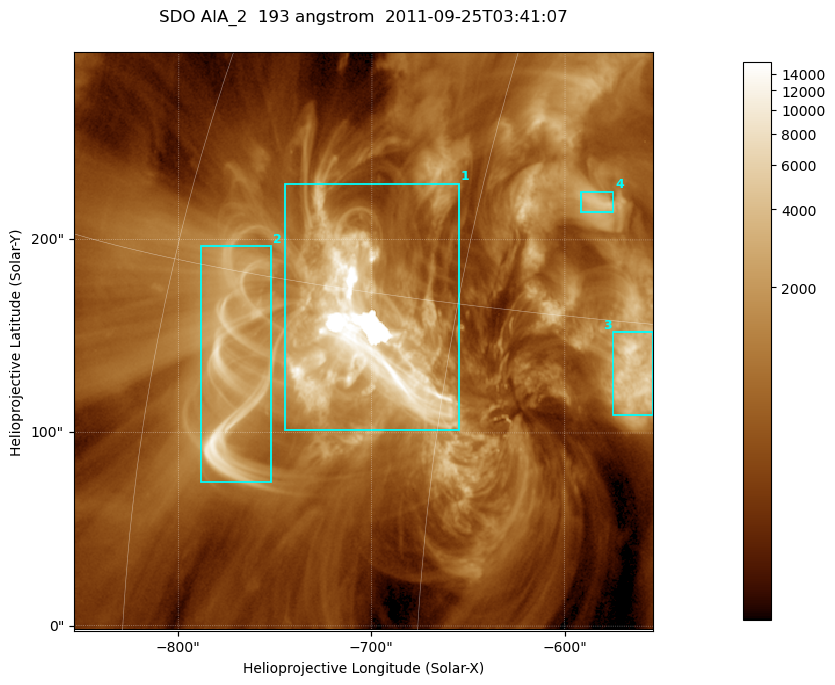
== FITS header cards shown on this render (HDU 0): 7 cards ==
TELESCOP= 'SDO     '           /
INSTRUME= 'AIA_2   '           /
WAVELNTH=                  193 /
WAVEUNIT= 'angstrom'           /
DATE-OBS= '2011-09-25T03:41:07.84' /
CTYPE1  = 'HPLN-TAN'           /
CTYPE2  = 'HPLT-TAN'           /

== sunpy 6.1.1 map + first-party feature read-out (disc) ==
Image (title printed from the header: SDO AIA_2  193 angstrom  2011-09-25T03:41:07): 499 x 499 px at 0.601 arcsec/px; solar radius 957 arcsec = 1592 px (partial field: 3.1% of the solar disc is inside the frame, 100% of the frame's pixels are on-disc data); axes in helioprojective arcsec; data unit not stated in the header (colour bar unlabelled)
Orientation: roll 0.0577 deg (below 1 deg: not rotated)
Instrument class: DISC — disc imager (sunpy class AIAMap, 193 A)
Bright regions (active regions / flare kernels): reference = the on-disc median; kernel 5 px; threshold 5 sigma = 2245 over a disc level ~667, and >= 1.15x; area >= 249 px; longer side >= 6 px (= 3.6 arcsec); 4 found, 4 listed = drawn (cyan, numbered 1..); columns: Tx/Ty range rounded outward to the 2 arcsec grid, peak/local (2 s.f.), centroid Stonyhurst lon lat
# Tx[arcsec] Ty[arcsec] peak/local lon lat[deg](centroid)
1 -746..-654 100..230 25 -49 +14
2 -788..-752 74..198 17 -55 +12
3 -576..-554 108..152 11 -37 +13
4 -592..-574 214..226 6.3 -40 +19